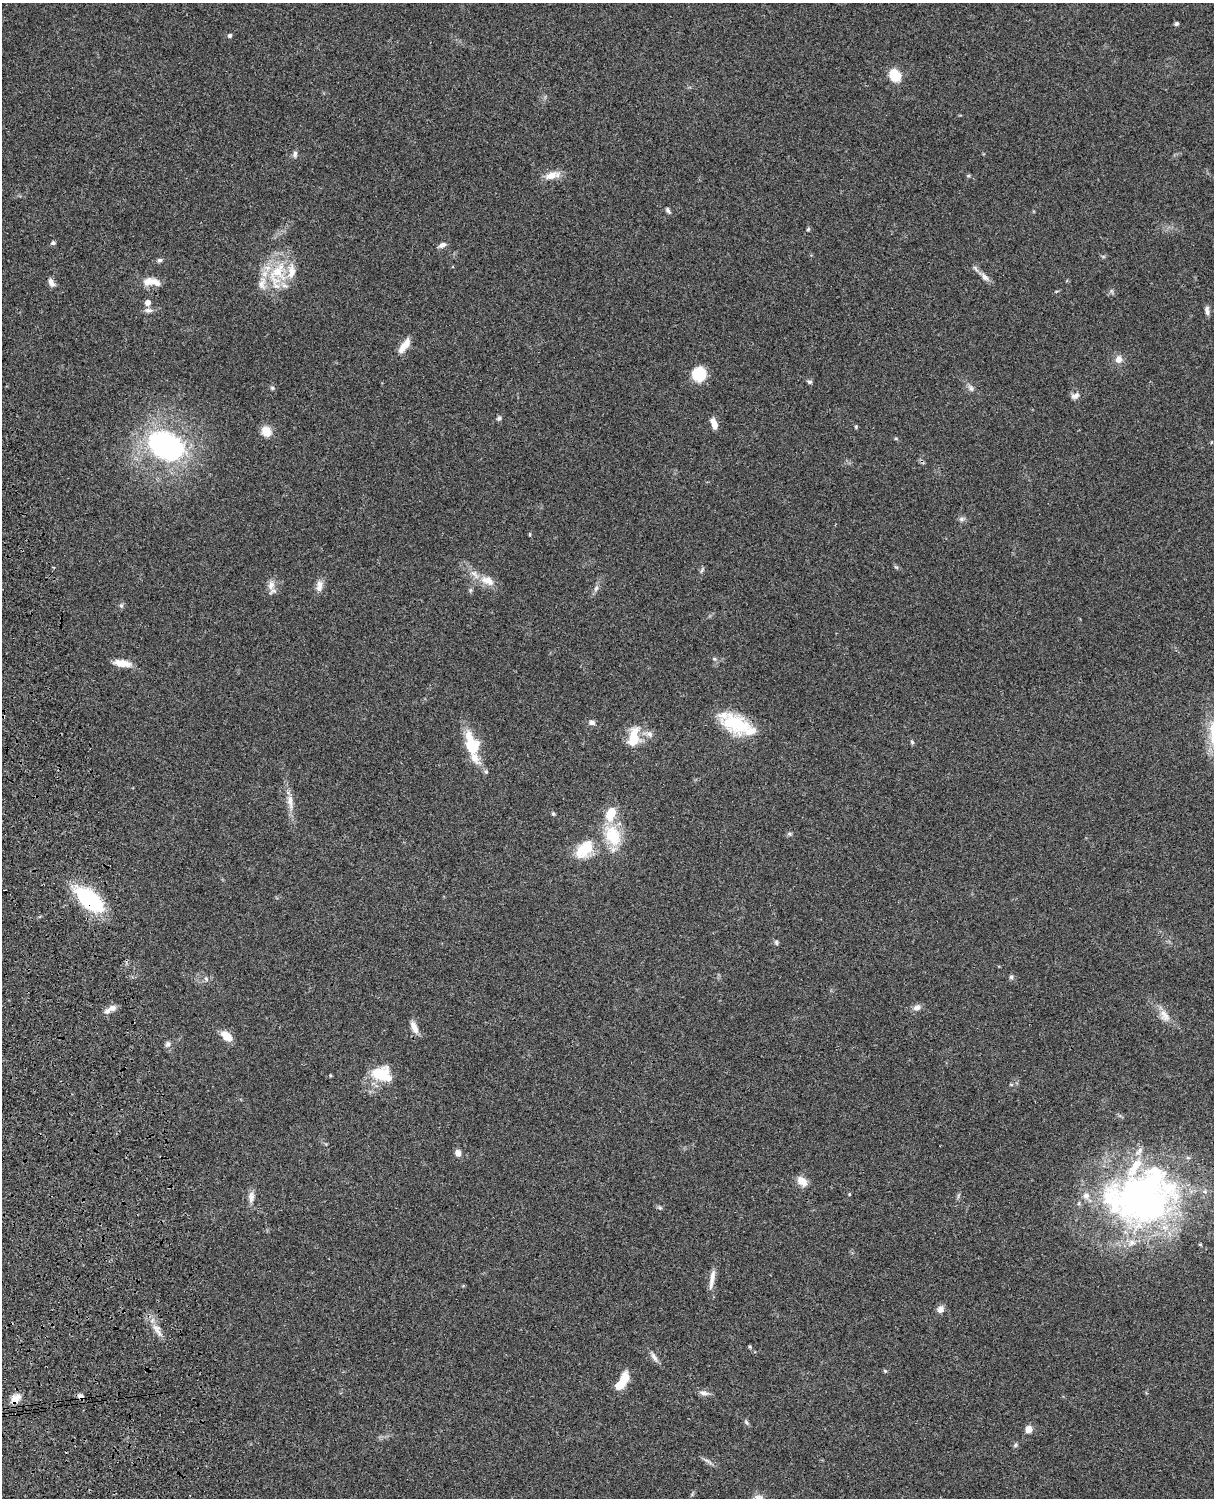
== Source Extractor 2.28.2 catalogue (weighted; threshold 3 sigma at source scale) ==
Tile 7 of 4 x 3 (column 3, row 2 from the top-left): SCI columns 2545-3756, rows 1772-3267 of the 5086 x 4925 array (HDU 1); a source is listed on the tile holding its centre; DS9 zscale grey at full resolution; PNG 1216 x 1500 px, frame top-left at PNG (2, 3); no overlay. Shown black and unused: <1% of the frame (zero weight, under 3 of 4 exposures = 6% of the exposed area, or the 3 px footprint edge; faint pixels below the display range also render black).
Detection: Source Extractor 2.28.2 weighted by HDU 2 'WHT'; one run over the whole footprint, this tile lists its part. Background 0.0994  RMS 0.0064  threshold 0.0289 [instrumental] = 3 sigma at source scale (4.5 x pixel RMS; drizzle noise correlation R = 1.50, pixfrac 1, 0.05/0.05 arcsec/px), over >= 5 px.
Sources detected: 97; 14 inside a brighter listed object's ellipse — not listed separately; the other 83 listed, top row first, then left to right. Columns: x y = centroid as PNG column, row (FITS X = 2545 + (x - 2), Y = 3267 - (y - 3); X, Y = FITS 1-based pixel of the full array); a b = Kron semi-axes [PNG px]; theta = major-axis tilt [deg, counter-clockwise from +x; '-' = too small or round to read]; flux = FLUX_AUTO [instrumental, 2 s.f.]
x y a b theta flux
1176 24 6 5 - 1
230 36 5 5 - 1.2
895 75 15 11 -39 12
295 154 9 5 83 1.7
552 175 22 9 16 6.8
968 176 6 4 1 0.78
668 210 7 5 -54 1.5
808 229 6 4 43 0.87
53 243 6 6 - 1.3
442 245 9 6 22 2.6
160 260 7 5 28 1.4
278 271 31 24 61 30
985 277 15 7 -45 3.5
148 281 14 11 12 5.7
51 282 11 6 -65 3.2
148 302 5 5 - 4.2
148 310 13 6 -4 2.4
1207 310 11 5 -83 2.3
405 345 21 8 54 7.3
1118 359 9 8 - 4.4
699 374 13 13 - 19
809 382 7 5 -2 1.2
272 388 6 5 - 1.1
971 388 10 5 -75 2
1075 396 11 7 20 2.8
499 418 7 5 68 1.3
714 424 12 6 -70 5.2
856 427 5 4 - 0.75
266 431 11 10 - 8
896 438 5 3 - 0.66
166 446 26 18 -26 150
961 519 8 6 15 1.6
896 567 6 4 -18 0.87
702 570 9 3 60 1.1
487 580 19 11 -22 8.2
319 584 11 8 -68 3.7
271 585 14 9 84 4.5
596 588 9 5 54 1.8
470 590 6 5 - 1.1
121 605 7 6 - 1.3
122 663 18 7 -9 8.6
592 722 8 6 -19 2.6
736 723 33 17 -26 39
650 734 9 6 -41 2.5
634 738 26 12 80 15
912 742 5 5 - 0.95
472 747 19 18 - 15
486 772 6 5 - 1.1
290 801 23 7 -84 6.5
553 814 5 4 - 0.91
790 834 7 5 -12 1.1
613 835 27 18 -69 24
584 849 30 18 47 19
89 900 32 16 -39 54
776 942 6 5 - 1.2
1011 977 6 5 - 1.2
206 979 6 4 -20 1.1
917 1007 10 7 25 3.3
112 1008 10 7 10 3.8
1164 1016 18 11 -58 6.6
414 1027 16 7 -66 5
226 1036 13 8 -42 8.5
168 1044 8 6 88 1.9
382 1074 25 16 -18 20
1011 1084 6 3 -19 0.69
458 1153 8 7 - 3
802 1181 15 10 -45 5.7
849 1194 4 4 - 0.58
251 1197 16 8 83 3.9
1142 1199 84 58 0 280
660 1208 6 5 - 1
712 1279 28 6 81 5.6
940 1309 9 8 - 3.3
157 1330 22 9 -60 6.5
654 1357 15 6 -58 2.9
885 1371 5 4 - 0.8
622 1381 21 8 56 14
704 1393 13 6 -11 2.9
81 1397 7 6 - 2.4
16 1399 16 9 46 5.8
746 1423 9 4 -50 1.2
1029 1429 8 7 - 4.6
706 1460 12 4 -29 1.9
Overlapping masked pixels (flux is a lower limit): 3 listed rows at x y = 89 900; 81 1397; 16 1399